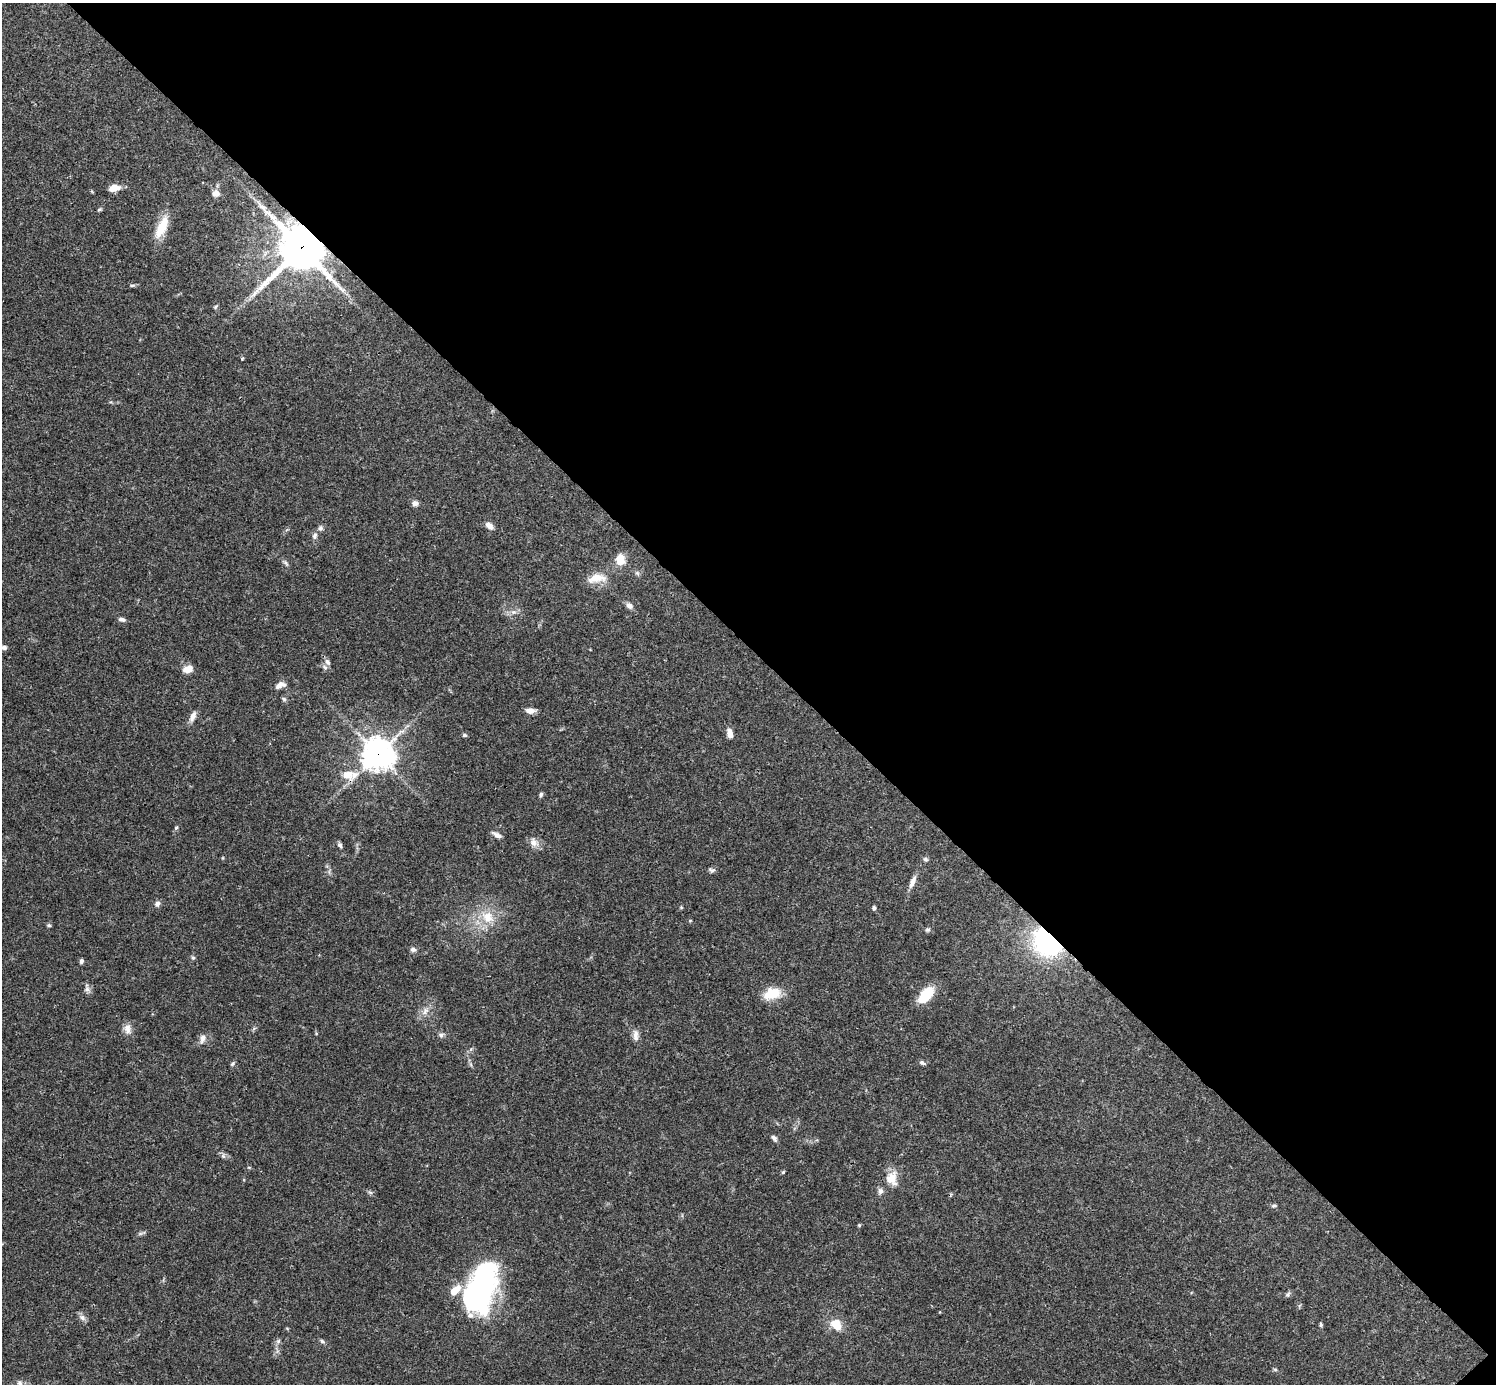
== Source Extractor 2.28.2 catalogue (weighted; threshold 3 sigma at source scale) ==
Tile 8 of 4 x 4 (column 4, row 2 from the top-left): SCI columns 4485-5978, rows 2920-4301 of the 5982 x 5981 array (HDU 1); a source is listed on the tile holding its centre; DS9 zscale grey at full resolution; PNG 1498 x 1386 px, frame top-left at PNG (2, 3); no overlay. Shown black and unused: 47% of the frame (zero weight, under 3 of 4 exposures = <1% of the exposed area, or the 3 px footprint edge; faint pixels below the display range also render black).
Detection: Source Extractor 2.28.2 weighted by HDU 2 'WHT'; one run over the whole footprint, this tile lists its part. Background 0.041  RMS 0.0027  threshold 0.012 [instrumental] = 3 sigma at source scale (4.5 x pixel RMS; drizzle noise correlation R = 1.50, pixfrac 1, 0.05/0.05 arcsec/px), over >= 5 px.
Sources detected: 79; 1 inside a brighter object's white glare — not listed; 3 inside a brighter listed object's ellipse — not listed separately; the other 75 listed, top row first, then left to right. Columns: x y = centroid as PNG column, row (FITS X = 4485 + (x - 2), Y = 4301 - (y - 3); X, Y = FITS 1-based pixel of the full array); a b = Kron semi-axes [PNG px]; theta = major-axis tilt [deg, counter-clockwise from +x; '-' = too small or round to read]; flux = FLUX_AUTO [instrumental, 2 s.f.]
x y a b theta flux
114 188 12 8 10 2.4
216 193 9 8 - 1.5
100 209 6 4 8 0.35
162 227 29 11 65 5.8
301 248 15 15 - 960
132 285 6 4 2 0.38
216 307 6 4 55 0.38
242 358 4 3 - 0.4
415 503 8 7 - 0.98
489 525 10 7 -41 1.4
320 528 7 6 - 0.7
315 536 9 6 78 0.94
620 560 11 9 88 3.9
286 563 10 4 -51 0.6
596 578 26 11 9 4
629 606 10 7 -43 1
513 612 7 6 - 0.87
121 619 8 5 -15 0.87
4 647 7 5 -2 0.67
327 662 9 6 -60 0.9
188 669 9 7 21 2.9
280 685 13 7 23 1.6
284 699 7 5 -46 0.49
530 710 10 6 -5 1.8
193 717 14 6 65 1.6
730 733 11 6 -83 1.7
464 735 6 4 -14 0.43
378 754 11 11 - 360
347 775 14 11 -23 3.8
541 794 6 5 - 0.51
176 828 5 4 - 0.34
497 835 11 5 -30 1.3
534 843 12 10 -51 1.8
340 845 6 5 - 0.66
925 859 7 6 - 0.55
712 870 9 6 -2 0.66
912 882 17 6 67 1.7
157 903 7 6 - 0.91
681 907 5 3 - 0.25
874 908 4 4 - 0.65
488 917 19 16 -43 5.8
690 921 5 3 - 0.21
49 925 6 5 - 0.39
927 930 7 5 0 0.5
1048 941 21 17 -42 46
413 949 8 7 - 0.74
193 958 6 5 - 0.39
81 961 6 5 - 0.61
87 989 8 6 90 0.89
774 993 20 16 -25 4.8
926 995 21 11 49 7
425 1011 12 6 65 1.4
127 1029 14 9 -89 1.8
441 1035 7 6 - 0.67
635 1035 17 7 -86 1.5
202 1038 14 8 76 1.3
922 1063 8 5 -27 0.65
232 1064 7 4 49 0.42
774 1138 8 5 -44 0.79
223 1156 6 6 - 0.62
783 1172 6 4 45 0.32
892 1178 19 15 -90 4
880 1191 8 7 - 0.94
370 1192 7 4 -19 0.46
1274 1206 8 4 8 0.41
859 1225 5 4 - 0.29
481 1287 53 26 72 58
1288 1294 8 5 53 0.55
82 1318 9 7 -20 1.1
836 1324 15 11 -43 4
1321 1325 5 4 - 0.38
278 1341 6 5 - 0.51
322 1341 6 5 - 0.5
1275 1369 6 4 -2 0.35
20 1383 8 7 - 0.96
Overlapping masked pixels (flux is a lower limit): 3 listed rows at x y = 301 248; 378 754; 1048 941
Isophote crosses this tile's border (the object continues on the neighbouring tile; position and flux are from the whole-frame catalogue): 1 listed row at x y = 20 1383